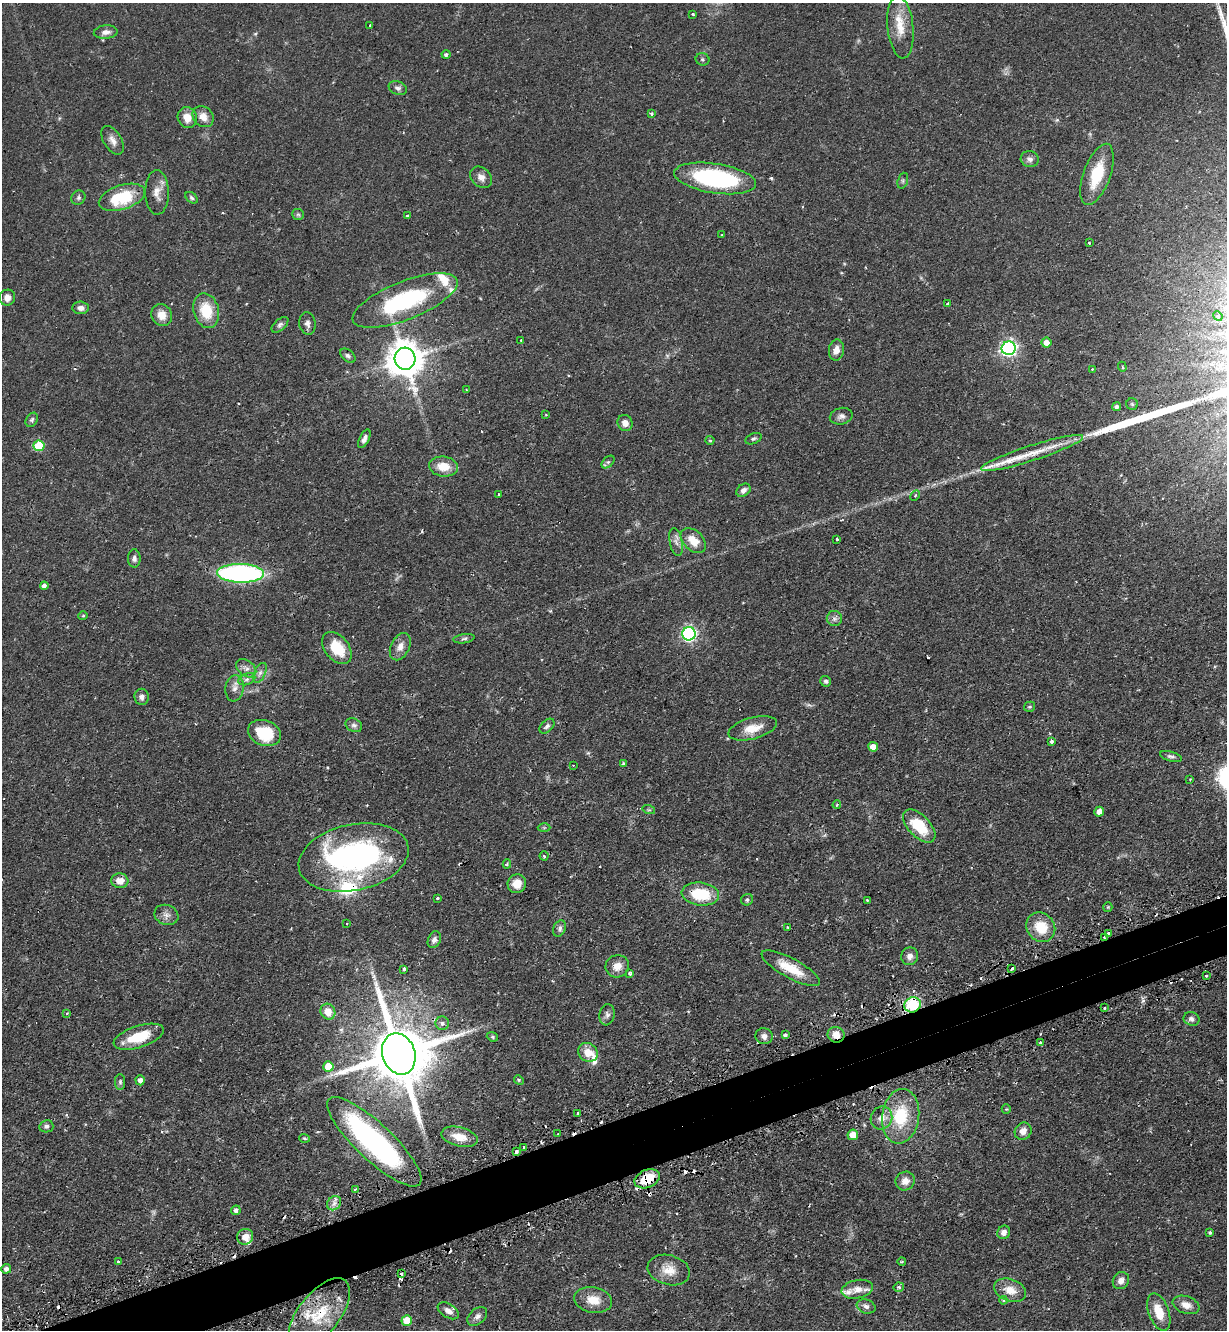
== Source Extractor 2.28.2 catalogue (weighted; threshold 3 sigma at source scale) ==
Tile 7 of 4 x 4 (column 3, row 2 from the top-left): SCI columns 2620-3844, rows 2696-4023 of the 5366 x 5390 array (HDU 1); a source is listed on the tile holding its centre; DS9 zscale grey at full resolution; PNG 1229 x 1332 px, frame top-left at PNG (2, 3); each listed source drawn as its Kron ellipse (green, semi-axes under 4 px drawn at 4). Shown black and unused: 4% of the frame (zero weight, under 2 of 3 exposures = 4% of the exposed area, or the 3 px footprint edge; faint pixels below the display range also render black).
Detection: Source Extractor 2.28.2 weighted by HDU 2 'WHT'; one run over the whole footprint, this tile lists its part. Background 0.0476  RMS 0.0044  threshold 0.0197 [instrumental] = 3 sigma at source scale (4.5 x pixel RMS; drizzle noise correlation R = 1.50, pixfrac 1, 0.05/0.05 arcsec/px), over >= 5 px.
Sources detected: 219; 3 too faint to see at this stretch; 1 inside a brighter object's white glare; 27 cosmic-ray / hot-pixel residue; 1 long thin detection or spike segment (spike, bleed or trail) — neither listed nor drawn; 12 inside a brighter listed object's ellipse — not listed separately; the other 175 listed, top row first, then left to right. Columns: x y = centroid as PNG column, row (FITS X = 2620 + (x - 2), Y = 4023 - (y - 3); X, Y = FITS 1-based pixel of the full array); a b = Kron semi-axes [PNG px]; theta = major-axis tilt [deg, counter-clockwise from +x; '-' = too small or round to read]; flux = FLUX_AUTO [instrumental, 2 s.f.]
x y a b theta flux
693 14 3 3 - 0.52
370 25 3 3 - 0.8
900 27 31 13 -84 9.5
106 32 12 6 5 2.2
446 55 4 4 - 1
703 59 7 6 - 0.89
398 88 9 6 -24 1.4
652 114 4 4 - 0.67
203 117 11 9 -43 3.8
187 118 10 9 - 4.8
113 140 16 9 -58 2.9
1030 159 9 8 - 1.9
1097 174 32 13 70 15
481 177 12 9 -43 2.8
715 178 41 15 -8 57
903 181 8 5 72 0.8
157 192 22 11 -89 4.4
122 197 24 12 17 22
78 198 7 6 - 1.1
191 198 7 5 -40 0.86
298 214 6 5 - 0.74
407 216 3 3 - 0.77
722 235 4 2 - 0.32
1089 243 3 3 - 0.48
7 298 8 7 - 2.8
405 301 56 19 22 47
948 303 4 3 - 0.8
81 308 8 6 -5 2.1
206 311 18 12 -75 12
162 315 11 10 - 4.8
1218 316 5 4 - 0.53
307 323 11 8 -81 1.9
280 325 10 5 42 1.2
521 340 2 2 - 0.37
1046 343 5 5 - 3.9
1009 348 7 6 - 140
836 350 10 7 82 3.3
348 356 9 5 -39 1.2
405 359 11 10 - 960
1122 367 5 3 - 0.62
1092 369 3 3 - 0.43
466 389 2 2 - 0.27
1132 404 6 5 - 0.64
1116 407 4 4 - 1.2
546 415 4 3 - 0.31
841 416 11 8 14 1.9
32 420 7 5 58 0.9
625 423 8 7 - 3.3
364 439 10 4 64 1.9
753 439 9 5 23 0.9
710 440 4 4 - 0.48
39 446 5 5 - 17
1032 453 53 7 18 12
608 462 7 5 44 0.95
443 466 14 10 -8 7.4
743 490 8 6 38 1.8
499 494 3 2 - 0.52
915 496 5 4 - 0.78
837 539 3 3 - 1.2
693 541 15 10 -45 6.3
676 542 14 6 -79 2.3
134 558 9 6 -90 1.5
241 573 23 9 -1 94
44 586 4 4 - 1.8
83 616 5 4 - 0.52
834 619 7 7 - 1.6
689 634 7 6 - 97
464 639 10 4 8 0.93
400 647 14 9 63 3.4
337 648 18 12 -50 11
246 668 11 7 -37 2.2
260 673 10 5 65 1.6
247 679 9 5 19 1.4
826 681 6 5 - 0.81
234 688 13 9 81 2.7
142 697 8 7 - 1.9
1030 707 5 5 - 0.62
354 725 8 6 -27 1.3
547 726 9 6 45 1.3
753 728 25 10 15 7.6
265 733 17 12 -20 16
1051 741 4 3 - 1.6
873 747 5 5 - 4.3
1171 756 11 5 -15 1.1
624 764 3 3 - 0.88
573 765 3 2 - 0.34
1190 780 2 2 - 0.34
837 805 4 3 - 0.6
649 810 6 4 -18 0.59
1099 812 5 4 - 3.4
919 826 20 11 -46 14
544 828 6 4 0 0.53
544 856 4 4 - 0.59
354 857 56 33 12 110
507 864 5 4 - 0.66
120 881 8 7 - 4.3
517 884 9 9 - 5.2
700 894 19 11 -6 17
437 898 3 3 - 0.9
747 900 6 5 - 0.79
867 900 3 3 - 0.32
1108 907 5 4 - 0.44
166 915 12 10 -21 2.5
347 924 3 2 - 0.44
788 927 3 3 - 0.7
1041 927 15 14 - 11
560 928 9 6 67 1.3
1108 933 3 3 - 1.2
1104 937 3 2 - 0.61
434 940 8 6 66 1.5
910 956 9 8 - 2.2
617 966 12 11 - 4
791 968 33 10 -29 11
1012 968 4 2 - 1.2
404 969 4 3 - 1.4
629 973 3 3 - 1.1
1206 975 3 3 - 1.7
913 1005 8 7 - 21
1104 1008 3 2 - 0.51
328 1012 8 7 - 5.1
67 1013 3 2 - 0.4
607 1015 10 7 81 1.7
1191 1019 8 6 -19 1.6
442 1023 7 6 - 1.7
785 1035 3 3 - 1.1
836 1035 8 8 - 3.6
764 1036 8 8 - 1.9
139 1037 26 11 18 12
492 1037 6 4 -22 0.58
1040 1042 3 3 - 0.48
588 1052 10 9 - 5.6
399 1054 21 16 -71 3700
328 1066 5 5 - 9.3
140 1080 5 4 - 1.8
519 1080 5 4 - 0.5
120 1082 7 5 -90 0.89
1006 1109 5 4 - 0.47
578 1113 3 3 - 1.4
901 1116 27 18 82 20
881 1118 11 10 - 3.6
46 1126 7 6 - 1.1
1023 1131 9 8 - 3.1
558 1134 2 2 - 0.45
853 1135 5 5 - 5.9
459 1137 18 9 -14 6.7
305 1138 5 3 - 0.47
374 1142 62 18 -43 86
523 1147 3 2 - 0.5
516 1151 4 3 - 1.3
647 1179 13 9 23 12
905 1181 10 9 - 3.2
355 1189 3 2 - 0.52
334 1203 8 6 46 1.8
236 1210 5 4 - 1.7
1004 1232 7 6 - 2.4
1210 1233 4 3 - 0.67
245 1237 8 7 - 3.8
902 1261 4 3 - 0.39
118 1262 4 3 - 1.3
6 1269 5 5 - 1.7
669 1270 21 15 -15 6.5
401 1274 3 2 - 0.59
1121 1281 9 7 56 2.6
899 1287 5 4 - 0.95
857 1289 16 9 11 3.5
1010 1290 17 11 -20 6
593 1300 19 12 -11 7.3
1003 1300 4 4 - 0.6
1186 1305 14 8 -19 3.7
866 1306 9 7 -19 1.6
448 1311 12 6 -32 2.4
1159 1312 19 10 -70 8.4
319 1314 42 20 52 21
477 1316 11 7 41 1.7
407 1320 5 5 - 11
Overlapping masked pixels (flux is a lower limit): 9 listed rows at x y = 700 894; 1104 937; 1012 968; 913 1005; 836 1035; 399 1054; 516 1151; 647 1179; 319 1314
Isophote crosses this tile's border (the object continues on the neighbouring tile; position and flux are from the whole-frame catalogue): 1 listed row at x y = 319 1314